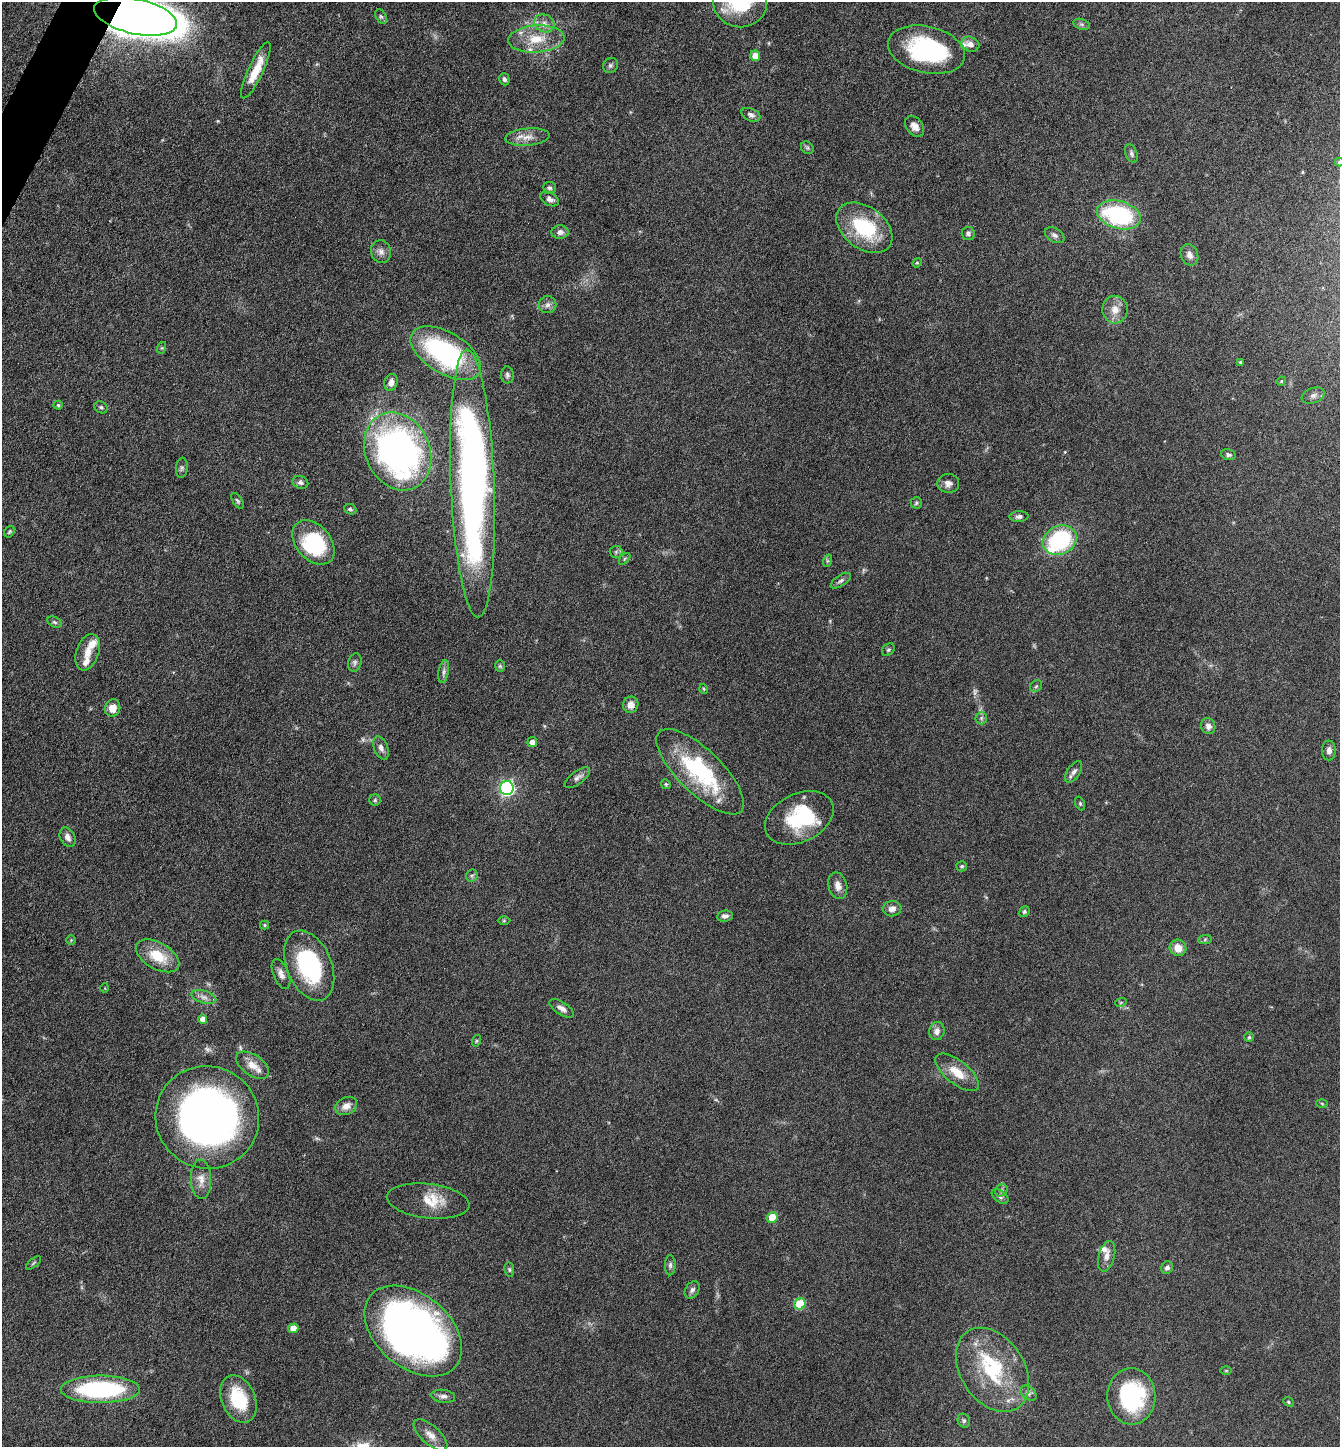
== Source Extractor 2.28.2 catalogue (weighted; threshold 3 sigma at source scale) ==
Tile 11 of 4 x 4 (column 3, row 3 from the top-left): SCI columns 2828-4165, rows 1446-2890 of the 5791 x 5781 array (HDU 1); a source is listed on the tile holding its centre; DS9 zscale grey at full resolution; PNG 1342 x 1449 px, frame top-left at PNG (2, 2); each listed source drawn as its Kron ellipse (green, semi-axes under 4 px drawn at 4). Shown black and unused: <1% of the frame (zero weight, under 4 of 8 exposures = <1% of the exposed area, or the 3 px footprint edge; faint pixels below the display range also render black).
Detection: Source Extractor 2.28.2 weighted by HDU 2 'WHT'; one run over the whole footprint, this tile lists its part. Background 0.0767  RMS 0.0031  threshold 0.0126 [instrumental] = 3 sigma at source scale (4.09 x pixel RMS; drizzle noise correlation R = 1.36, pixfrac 0.8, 0.05/0.05 arcsec/px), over >= 5 px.
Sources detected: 147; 3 too faint to see at this stretch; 4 inside a brighter object's white glare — neither listed nor drawn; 9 inside a brighter listed object's ellipse — not listed separately; the other 131 listed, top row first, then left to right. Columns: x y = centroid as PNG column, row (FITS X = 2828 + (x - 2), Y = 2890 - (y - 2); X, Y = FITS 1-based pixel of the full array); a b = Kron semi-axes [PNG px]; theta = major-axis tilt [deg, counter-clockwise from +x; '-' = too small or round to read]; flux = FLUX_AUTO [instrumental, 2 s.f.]
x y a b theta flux
740 3 27 25 -6 18
136 16 42 17 -12 880
381 16 8 5 -61 0.55
544 23 10 8 -26 1.8
1082 24 8 5 -20 0.64
536 39 28 13 4 7.7
970 44 9 7 -25 1.7
926 50 39 23 -13 31
755 56 5 5 - 2.9
610 65 8 7 - 0.76
256 70 30 7 65 6.1
504 79 6 5 - 0.75
751 115 10 6 -24 1.1
914 126 11 8 -51 1.9
527 137 22 8 5 3
807 148 7 5 -45 0.52
1131 154 10 5 -67 0.74
1339 162 4 3 - 0.46
550 188 6 6 - 0.67
550 199 10 6 -28 1.2
1119 215 22 14 -15 33
864 228 31 21 -37 19
560 232 8 7 - 1.3
968 233 6 6 - 0.72
1055 235 11 7 -31 1.1
381 252 11 10 - 1.6
1189 255 11 8 -68 1.6
917 263 5 4 - 0.3
547 305 9 8 - 1.3
1115 310 14 12 -88 3.2
161 348 6 4 70 0.35
446 353 39 20 -31 46
1240 362 4 3 - 0.44
507 375 8 6 -88 0.78
1281 381 5 4 - 0.29
391 382 8 6 75 1.5
1313 395 12 7 21 1.3
58 405 4 4 - 0.41
101 407 7 5 -37 0.59
398 451 40 32 -66 120
1228 455 7 5 -14 0.69
182 468 10 6 85 0.71
300 482 8 6 -21 0.86
472 483 134 22 -88 180
948 483 11 9 5 1.7
238 501 9 4 -55 0.56
916 503 6 5 - 0.5
350 509 6 5 - 0.52
1019 516 9 5 3 0.95
9 532 6 4 58 0.44
1060 540 17 14 25 27
313 542 25 17 -49 21
616 552 6 6 - 0.6
625 559 7 4 47 0.44
827 561 6 4 72 0.43
841 581 11 5 33 0.86
55 622 8 5 -27 0.52
888 650 7 5 43 0.5
88 652 19 11 71 3.3
355 662 9 6 74 0.87
500 666 6 5 - 0.48
444 672 11 5 80 0.94
1036 686 6 5 - 0.49
704 689 5 3 - 0.26
631 705 8 7 - 2.4
113 708 9 7 73 2.9
981 718 6 6 - 0.64
1208 726 8 7 - 1.4
532 742 5 5 - 1.7
381 748 12 7 -67 1.2
1329 751 10 7 90 1.4
700 772 57 22 -44 29
1074 772 12 6 55 1.2
577 778 15 6 36 1.3
666 784 5 4 - 0.37
507 788 7 6 - 63
375 800 6 5 - 0.46
1080 804 7 4 -65 0.43
799 818 36 24 26 17
68 837 10 7 -61 1.6
962 866 5 5 - 0.51
472 876 6 5 - 0.59
838 886 13 9 -75 2.1
892 909 9 7 7 1.6
1024 912 5 5 - 0.51
725 916 8 5 7 1
504 921 6 4 0 0.35
265 925 4 4 - 0.35
71 940 4 4 - 0.31
1205 940 7 4 2 0.51
1178 948 8 8 - 3.1
158 956 24 13 -30 8
309 966 37 22 -67 31
281 974 16 7 -67 1.8
105 988 5 3 - 0.21
204 997 13 6 -16 1.4
1121 1002 6 3 19 0.33
562 1008 14 6 -32 1.5
203 1019 5 4 - 2.2
937 1031 9 7 74 1.6
1249 1037 5 4 - 0.42
476 1041 6 4 72 0.4
252 1065 19 10 -34 3.3
957 1072 26 11 -38 5.6
1322 1103 5 3 - 0.3
346 1106 11 8 26 2.5
207 1117 52 51 - 160
201 1179 20 10 -87 2.8
1001 1190 7 5 44 0.69
1000 1197 9 5 -37 0.82
428 1201 41 17 -7 7.1
772 1217 5 5 - 5.6
1107 1256 16 8 74 1.9
33 1263 9 3 40 0.36
670 1265 10 5 89 0.74
1167 1268 7 5 56 0.94
509 1269 7 5 -83 0.51
692 1290 9 6 54 0.94
800 1304 6 5 - 11
293 1328 5 5 - 3.9
413 1331 55 37 -40 180
992 1370 46 32 -57 24
1226 1371 6 4 0 0.28
100 1389 40 13 0 39
1028 1393 9 6 -41 0.93
443 1396 12 6 -8 1.2
1131 1396 28 24 -87 29
238 1399 25 16 -66 13
1288 1402 6 4 -41 0.48
964 1421 7 6 - 0.66
430 1435 21 9 -42 2.6
Overlapping masked pixels (flux is a lower limit): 1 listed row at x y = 136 16
Isophote crosses this tile's border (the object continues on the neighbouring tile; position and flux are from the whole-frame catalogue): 3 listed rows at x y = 740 3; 136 16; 1339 162